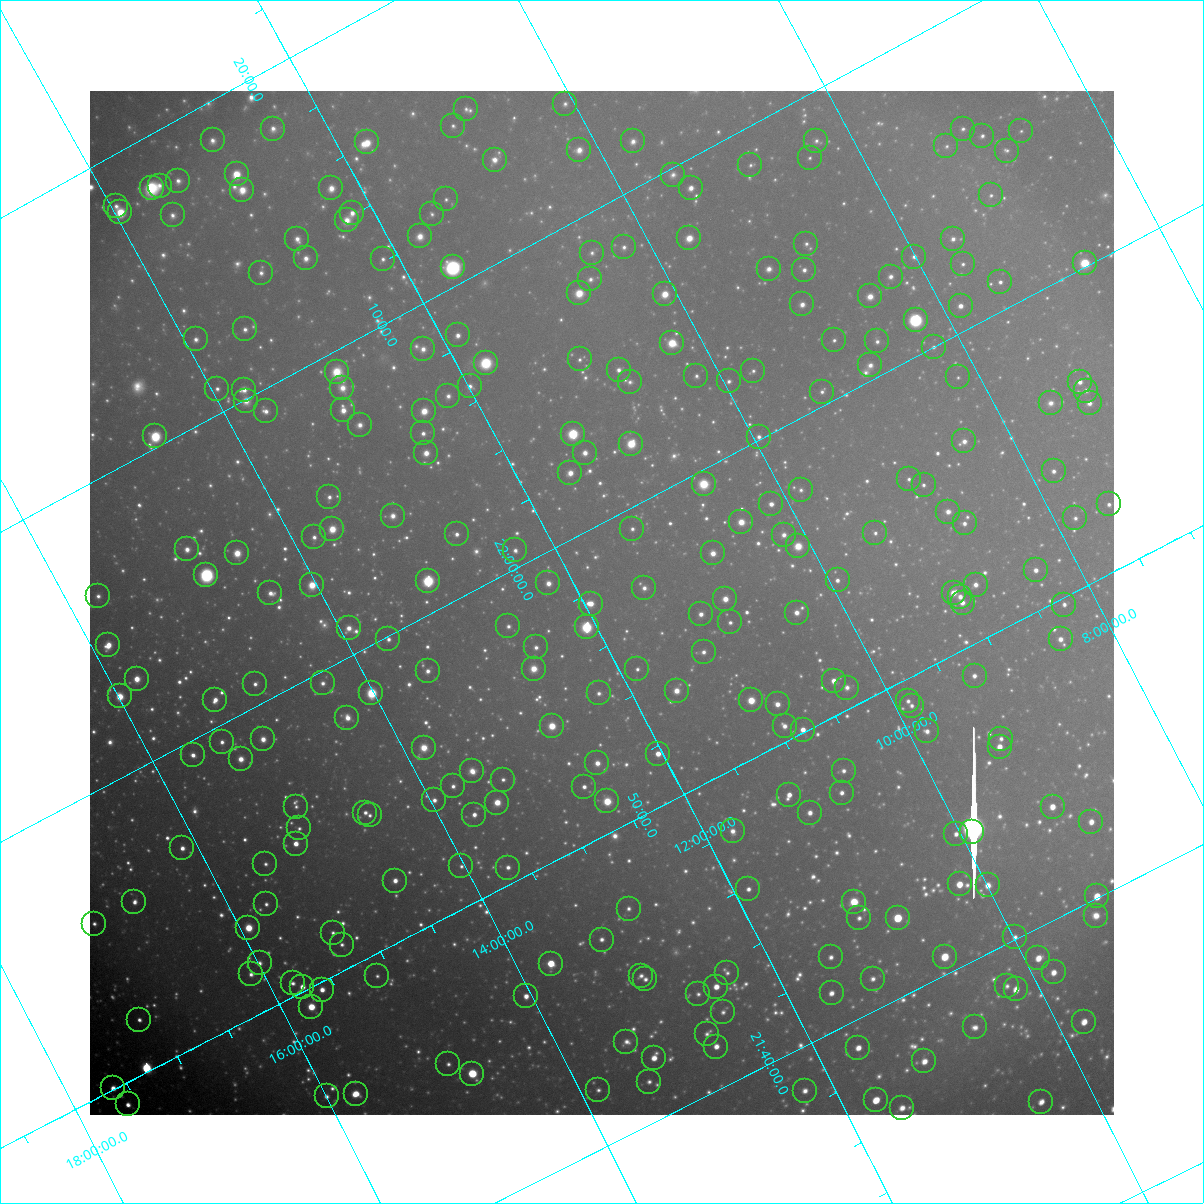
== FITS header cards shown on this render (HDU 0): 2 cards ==
NAXIS1  =                 1024 / Required FITS header
NAXIS2  =                 1024 / Required FITS header

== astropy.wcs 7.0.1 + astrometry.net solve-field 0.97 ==
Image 1024 x 1024 px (HDU 0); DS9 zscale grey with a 90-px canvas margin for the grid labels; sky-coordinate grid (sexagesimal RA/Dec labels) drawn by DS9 from the SOLVED WCS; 271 Tycho-2 reference stars matched to detected sources circled (green)
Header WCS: RA---TAN-SIP/DEC--TAN-SIP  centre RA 21:57:28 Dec +11:52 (329.37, +11.86 deg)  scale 31.7 arcsec/px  FOV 540.7' x 539.3'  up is +118 deg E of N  parity flipped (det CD > 0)
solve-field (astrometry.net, Tycho-2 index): VERIFIED the header's WCS against the Tycho-2 star catalogue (verified at 8 index scales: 9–260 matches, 0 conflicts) and refined it, rather than solving blind
Solved WCS: RA---TAN-SIP/DEC--TAN-SIP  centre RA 21:57:29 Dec +11:52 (329.37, +11.86 deg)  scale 31.7 arcsec/px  FOV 540.6' x 540.7'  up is +118 deg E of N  parity flipped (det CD > 0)
The solver's refit moves the header's centre by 2.4 arcsec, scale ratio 0.9997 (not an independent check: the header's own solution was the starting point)
Tycho-2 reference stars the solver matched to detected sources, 271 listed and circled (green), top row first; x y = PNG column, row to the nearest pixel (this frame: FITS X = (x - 90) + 1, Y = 1024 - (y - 91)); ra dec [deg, ICRS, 3 dp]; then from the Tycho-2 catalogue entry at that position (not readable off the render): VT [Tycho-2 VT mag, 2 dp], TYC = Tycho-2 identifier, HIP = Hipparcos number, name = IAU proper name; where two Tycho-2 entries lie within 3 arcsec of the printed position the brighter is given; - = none
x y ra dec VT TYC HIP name
565 104 333.458 +10.073 9.10 1141-365-1 - -
466 109 333.840 +10.859 9.32 1141-428-1 - -
453 126 333.765 +11.029 9.08 1141-340-1 109863 -
273 129 334.516 +12.424 8.66 1145-650-1 - -
963 129 331.583 +7.110 9.36 564-507-1 - -
1021 131 331.322 +6.671 9.88 564-974-1 - -
982 136 331.447 +6.988 8.92 564-669-1 109076 -
213 140 334.684 +12.939 8.54 1145-255-1 110150 -
633 141 332.876 +9.706 8.54 1140-206-1 - -
816 141 332.104 +8.289 9.67 1136-1232-1 - -
367 142 334.003 +11.760 7.28 1145-1024-1 109942 -
946 146 331.515 +7.307 9.71 564-131-1 - -
579 150 333.038 +10.155 8.13 1140-1217-1 109604 -
1007 151 331.228 +6.859 10.08 564-1093-1 - -
810 158 331.999 +8.410 9.58 1136-961-1 - -
495 160 333.321 +10.848 8.26 1141-522-1 109703 -
750 165 332.192 +8.897 9.43 1136-479-1 109314 -
237 174 334.313 +12.898 7.11 1145-1388-1 110035 -
673 175 332.445 +9.536 9.29 1140-742-1 - -
178 181 334.516 +13.374 8.76 1149-1052-1 - -
160 186 334.559 +13.536 8.89 1149-37-1 - -
152 188 334.576 +13.608 8.64 1149-221-1 110112 -
331 188 333.798 +12.228 7.96 1145-847-1 - -
691 188 332.267 +9.451 7.94 1140-1451-1 109341 -
242 190 334.167 +12.920 7.58 1145-1389-1 109991 -
991 195 330.948 +7.166 9.47 564-345-1 - -
446 199 333.218 +11.391 9.31 1145-651-1 109658 -
116 206 334.583 +13.956 8.89 1149-415-1 - -
120 212 334.517 +13.950 6.95 1149-1072-1 110089 -
352 213 333.513 +12.172 8.20 1145-1194-1 109772 -
432 214 333.161 +11.562 9.38 1144-825-1 - -
173 215 334.268 +13.563 8.76 1149-1245-1 - -
347 220 333.479 +12.244 8.42 1145-848-1 - -
420 236 333.040 +11.748 8.17 1144-635-1 - -
689 238 331.881 +9.671 7.03 1140-1408-1 109218 -
297 239 333.547 +12.705 8.58 1145-992-1 - -
953 239 330.767 +7.637 8.72 1135-277-1 108850 -
806 244 331.343 +8.790 9.38 1136-467-1 - -
624 247 332.086 +10.216 9.18 1140-204-1 - -
592 253 332.177 +10.487 9.44 1140-62-1 109305 -
914 257 330.791 +8.011 8.89 1135-1076-1 - -
306 258 333.355 +12.721 8.42 1145-406-1 109716 -
383 259 333.019 +12.130 8.99 1144-943-1 109597 -
1085 263 330.033 +6.717 5.97 564-1847-1 108612 -
963 264 330.528 +7.664 9.38 1135-459-1 - -
453 267 332.656 +11.625 5.96 1144-1415-1 109471 -
769 269 331.304 +9.184 8.54 1136-39-1 109025 -
804 270 331.146 +8.913 8.66 1135-34-1 108973 -
261 273 333.432 +13.127 9.03 1149-1325-1 - -
891 277 330.732 +8.274 8.88 1135-445-1 - -
590 279 331.975 +10.609 9.05 1140-937-1 - -
1000 282 330.234 +7.448 8.80 564-3-1 108678 -
579 293 331.914 +10.754 7.19 1140-823-1 109226 -
665 294 331.544 +10.093 7.14 1140-1050-1 109117 -
870 296 330.663 +8.515 7.87 1135-27-1 - -
802 304 330.885 +9.071 8.43 1135-274-1 - -
961 306 330.212 +7.852 7.99 1135-489-1 108663 -
916 320 330.288 +8.257 5.80 1135-877-1 108699 -
245 329 333.056 +13.489 8.73 1148-1244-1 - -
458 335 332.098 +11.870 8.47 1144-1408-1 - -
196 339 333.189 +13.910 9.12 1148-1372-1 - -
834 340 330.470 +8.972 9.38 1135-132-1 - -
877 341 330.279 +8.644 8.92 1135-1052-1 108696 -
672 343 331.130 +10.240 7.03 1139-952-1 108963 -
934 347 330.002 +8.230 9.67 1135-699-1 - -
423 349 332.137 +12.195 8.78 1144-976-1 - -
580 359 331.389 +11.026 9.31 1140-103-1 - -
486 363 331.761 +11.768 7.04 1144-731-1 109181 -
870 365 330.122 +8.796 9.16 1135-402-1 - -
619 370 331.142 +10.766 8.79 1139-896-1 - -
753 371 330.567 +9.725 9.52 1139-1438-1 - -
337 372 332.326 +12.959 8.25 1144-1158-1 - -
696 376 330.766 +10.187 9.55 1139-1528-1 - -
958 377 329.661 +8.167 10.02 1135-29-1 - -
729 381 330.587 +9.959 9.34 1139-435-1 - -
630 382 330.999 +10.730 9.56 1139-151-1 108929 -
1080 382 329.124 +7.242 8.54 557-409-1 - -
470 386 331.643 +11.988 8.97 1144-1048-1 - -
342 388 332.174 +12.981 8.45 1144-288-1 - -
217 389 332.705 +13.952 8.86 1148-723-1 109486 -
244 390 332.582 +13.749 8.19 1148-1205-1 109440 -
1086 391 329.030 +7.228 9.31 557-67-1 - -
822 392 330.115 +9.279 9.43 1135-394-1 108633 -
448 396 331.658 +12.197 9.12 1144-950-1 109154 -
246 401 332.483 +13.780 8.68 1148-1491-1 - -
1051 403 329.078 +7.554 9.29 1122-360-1 108286 -
1090 403 328.917 +7.254 8.76 557-367-1 108239 -
343 410 331.992 +13.069 7.82 1144-1020-1 109251 -
266 411 332.315 +13.671 8.69 1148-724-1 109355 -
424 411 331.641 +12.445 7.25 1144-338-1 109147 -
360 425 331.806 +13.002 8.73 1144-920-1 - -
423 433 331.467 +12.547 8.73 1144-462-1 109086 -
573 434 330.829 +11.387 5.81 1143-506-1 108875 -
155 436 332.592 +14.630 6.48 1148-367-1 109445 -
759 437 330.025 +9.954 9.04 1139-1487-1 - -
964 441 329.133 +8.378 8.87 1122-558-1 - -
631 444 330.506 +10.974 6.35 1139-756-1 108766 -
426 453 331.300 +12.605 7.53 1144-1268-1 109024 -
585 453 330.628 +11.371 8.12 1143-1366-1 108806 -
1054 471 328.531 +7.808 9.04 1122-270-1 - -
570 473 330.530 +11.568 7.84 1143-1548-1 - -
909 479 329.066 +8.963 9.42 1122-123-1 - -
704 484 329.882 +10.576 7.18 1139-929-1 108566 -
924 485 328.959 +8.872 9.29 1122-271-1 - -
801 490 329.428 +9.846 9.67 1139-821-1 - -
329 497 331.362 +13.538 8.89 1148-1117-1 - -
771 504 329.441 +10.133 8.13 1139-161-1 108413 -
1109 504 328.045 +7.516 9.13 1122-920-1 - -
948 512 328.648 +8.792 8.92 1122-517-1 108143 -
393 516 330.942 +13.125 8.57 1147-326-1 108919 -
1075 518 328.074 +7.831 9.56 1122-1192-1 - -
741 522 329.424 +10.440 7.34 1139-966-1 108408 -
965 523 328.487 +8.711 8.75 1122-1459-1 - -
332 529 331.094 +13.648 7.77 1147-574-1 108949 -
632 529 329.826 +11.315 9.12 1143-602-1 - -
875 533 328.779 +9.443 9.34 1126-1346-1 108187 -
457 534 330.524 +12.705 8.67 1143-619-1 108775 -
784 535 329.145 +10.162 8.78 1126-1571-1 - -
314 537 331.107 +13.824 8.76 1147-1591-1 - -
798 546 328.996 +10.097 7.17 1126-448-1 108263 -
187 549 331.553 +14.858 8.30 1148-1295-1 - -
515 550 330.147 +12.316 8.98 1143-1525-1 - -
237 553 331.308 +14.486 7.59 1148-1375-1 109030 -
713 553 329.293 +10.790 8.23 1126-1585-1 - -
1036 570 327.826 +8.347 8.61 1122-1390-1 107868 -
206 575 331.264 +14.816 6.60 1147-277-1 109009 -
838 580 328.561 +9.930 8.85 1126-511-1 - -
428 581 330.272 +13.120 5.64 1143-1614-1 108693 -
548 583 329.744 +12.194 8.32 1143-700-1 - -
312 585 330.733 +14.039 7.68 1147-981-1 108843 -
976 585 327.959 +8.873 8.94 1122-1065-1 - -
644 588 329.306 +11.466 8.99 1130-1729-1 108367 -
270 593 330.845 +14.395 8.69 1147-497-1 - -
954 593 327.986 +9.079 7.84 1122-901-1 107925 -
98 596 331.560 +15.737 9.26 1680-66-1 - -
960 597 327.927 +9.042 8.41 1122-759-1 107902 -
725 599 328.881 +10.880 7.83 1126-16-1 108228 -
963 603 327.871 +9.050 8.72 1122-865-1 - -
591 604 329.406 +11.947 7.51 1143-1360-1 108396 -
1064 605 327.438 +8.266 9.32 1121-1422-1 107754 -
797 613 328.476 +10.380 8.40 1126-843-1 - -
701 614 328.861 +11.133 8.42 1126-988-1 - -
730 622 328.673 +10.938 9.06 1126-1161-1 - -
508 626 329.570 +12.682 9.19 1143-89-1 - -
587 627 329.235 +12.076 5.54 1130-1972-1 108339 -
349 628 330.232 +13.931 8.46 1147-1554-1 - -
388 639 329.973 +13.668 8.97 1147-186-1 - -
1061 639 327.183 +8.435 8.74 1121-640-1 - -
108 645 331.125 +15.858 7.95 1680-412-1 108961 -
536 647 329.286 +12.554 9.19 1130-1806-1 - -
704 652 328.549 +11.266 9.03 1130-1398-1 - -
534 669 329.127 +12.659 7.86 1130-1661-1 108307 -
637 669 328.688 +11.853 9.33 1130-910-1 - -
428 671 329.554 +13.494 8.59 1147-676-1 - -
975 676 327.245 +9.253 9.14 1121-1093-1 107698 -
137 679 330.729 +15.782 7.30 1680-33-1 108842 -
834 681 327.781 +10.368 7.93 1126-1094-1 107858 -
323 683 329.900 +14.360 9.08 1147-687-1 108572 -
255 684 330.182 +14.889 8.82 1147-731-1 - -
847 688 327.674 +10.292 9.35 1126-794-1 - -
677 691 328.354 +11.634 7.92 1130-768-1 108051 -
371 693 329.614 +14.022 6.68 1147-1405-1 108471 -
599 693 328.656 +12.253 9.21 1130-1130-1 - -
120 696 330.660 +15.986 6.68 1680-609-1 108814 -
215 700 330.226 +15.260 8.22 1680-1567-1 108671 -
751 700 327.966 +11.091 6.68 1126-413-1 107919 -
908 701 327.316 +9.872 9.35 1125-1511-1 - -
778 704 327.828 +10.902 8.34 1126-443-1 - -
912 706 327.266 +9.862 9.08 1125-1549-1 - -
347 718 329.516 +14.309 8.42 1147-1384-1 - -
552 726 328.592 +12.751 6.61 1130-233-1 108127 -
785 726 327.624 +10.935 8.71 1126-185-1 107811 -
803 730 327.521 +10.807 7.88 1126-200-1 107780 -
927 731 326.999 +9.846 8.81 1125-2072-1 - -
263 739 329.704 +15.054 8.07 1679-2075-1 108498 -
1001 739 326.639 +9.299 9.28 1121-541-1 - -
222 742 329.857 +15.384 8.81 1679-1903-1 - -
1000 747 326.581 +9.342 7.67 1121-767-1 107495 -
424 748 328.956 +13.839 7.86 1134-801-1 108249 -
658 754 327.928 +12.036 7.63 1130-1171-1 107903 -
193 755 329.875 +15.662 8.21 1679-1151-1 108563 -
241 759 329.639 +15.307 7.91 1679-1928-1 108483 -
597 763 328.105 +12.547 8.29 1130-1367-1 - -
472 771 328.565 +13.557 8.64 1134-1052-1 - -
844 771 327.027 +10.656 8.98 1125-883-1 - -
503 780 328.367 +13.351 9.42 1134-1772-1 - -
453 786 328.523 +13.767 9.10 1134-1030-1 - -
584 787 327.971 +12.747 8.74 1130-61-1 - -
842 793 326.860 +10.760 8.69 1125-1069-1 - -
789 795 327.059 +11.178 8.21 1125-214-1 107647 -
434 800 328.489 +13.969 9.00 1134-534-1 - -
607 801 327.758 +12.626 8.82 1130-653-1 107848 -
497 803 328.208 +13.489 7.47 1134-1169-1 108002 -
296 807 329.020 +15.072 9.74 1679-1793-1 - -
1053 807 325.893 +9.172 7.87 1121-1053-1 - -
365 813 328.681 +14.558 9.21 1134-190-1 108153 -
810 813 326.832 +11.089 8.59 1125-836-1 - -
370 815 328.640 +14.535 9.24 1134-414-1 108139 -
474 815 328.207 +13.716 8.54 1134-1734-1 108001 -
1091 822 325.619 +8.931 8.31 1121-1005-1 107169 -
299 828 328.831 +15.135 9.46 1679-1546-1 - -
733 831 327.003 +11.766 8.91 1129-1655-1 107628 -
972 832 326.019 +9.905 8.74 1125-1747-1 - -
956 834 326.068 +10.034 8.81 1125-2001-1 - -
296 844 328.724 +15.226 7.77 1679-1714-1 108166 -
182 848 329.168 +16.124 8.57 1679-681-1 108319 -
265 864 328.688 +15.542 9.52 1679-1076-1 108157 -
461 866 327.845 +14.027 9.74 1134-828-1 - -
508 868 327.642 +13.668 9.02 1134-1771-1 - -
395 881 328.008 +14.601 8.42 1134-1225-1 107932 -
960 884 325.654 +10.208 7.59 1125-1349-1 107184 -
988 885 325.532 +9.992 8.47 1125-1426-1 - -
748 889 326.475 +11.877 8.86 1129-1994-1 107461 -
1097 896 325.008 +9.185 6.99 1120-161-1 106981 -
134 902 328.934 +16.713 9.06 1679-205-1 - -
854 902 325.943 +11.101 7.31 1125-772-1 107280 -
266 904 328.360 +15.699 9.41 1679-1493-1 - -
629 909 326.812 +12.891 9.42 1129-124-1 - -
1096 916 324.861 +9.270 9.03 1120-327-1 - -
859 918 325.793 +11.127 9.33 1125-1382-1 - -
898 918 325.637 +10.824 6.03 1125-925-1 107173 -
94 924 328.931 +17.109 9.10 1683-182-1 108246 -
248 928 328.243 +15.932 7.02 1679-1445-1 108012 -
333 933 327.848 +15.296 9.28 1666-803-1 - -
1015 937 325.015 +9.987 8.96 1124-904-1 - -
602 940 326.676 +13.226 8.94 1133-839-1 - -
342 945 327.715 +15.274 9.20 1666-1132-1 - -
831 957 325.597 +11.505 8.92 1129-433-1 - -
945 957 325.139 +10.612 7.03 1124-401-1 107028 -
1038 958 324.754 +9.888 7.96 1124-1088-1 106895 -
260 963 327.911 +15.988 9.41 1666-752-1 - -
551 964 326.693 +13.720 6.70 1133-1901-1 107531 -
1054 972 324.581 +9.826 8.42 1124-1552-1 - -
727 973 325.892 +12.377 9.68 1129-1368-1 - -
251 974 327.856 +16.100 9.43 1666-644-1 - -
377 976 327.314 +15.124 9.78 1666-1105-1 - -
641 976 326.224 +13.062 9.02 1129-572-1 107375 -
645 979 326.177 +13.043 9.32 1129-1881-1 - -
873 979 325.256 +11.263 9.32 1128-1642-1 107062 -
293 983 327.607 +15.810 9.13 1666-434-1 - -
1007 986 324.660 +10.244 9.47 1124-1906-1 - -
302 987 327.540 +15.751 8.01 1666-23-1 107790 -
716 987 325.827 +12.518 7.90 1129-1437-1 107246 -
1016 989 324.599 +10.185 8.07 1124-2040-1 106839 -
322 990 327.434 +15.608 8.35 1666-206-1 107753 -
832 993 325.308 +11.643 8.44 1128-960-1 - -
698 994 325.842 +12.689 9.74 1129-466-1 - -
526 996 326.534 +14.043 8.27 1133-1356-1 - -
311 1007 327.340 +15.761 6.94 1666-733-1 107726 -
723 1012 325.596 +12.567 9.25 1129-928-1 - -
139 1020 327.959 +17.147 8.81 1670-902-1 107917 -
1084 1022 324.071 +9.785 7.94 1124-1296-1 106666 -
975 1027 324.458 +10.655 9.09 1124-1349-1 - -
707 1034 325.489 +12.781 9.10 1128-713-1 - -
626 1042 325.756 +13.439 9.38 1133-215-1 - -
716 1047 325.349 +12.756 8.46 1128-607-1 107085 -
858 1048 324.765 +11.650 8.32 1128-1656-1 106902 -
654 1058 325.511 +13.289 8.27 1132-1070-1 107131 -
924 1061 324.392 +11.187 8.31 1124-939-1 106760 -
448 1064 326.307 +14.920 9.40 1133-234-1 107401 -
472 1074 326.131 +14.772 6.02 1133-1258-1 107350 -
649 1082 325.341 +13.420 9.35 1132-500-1 - -
113 1088 327.514 +17.621 8.36 1670-350-1 - -
598 1090 325.482 +13.851 9.47 1132-1278-1 - -
805 1091 324.638 +12.238 8.92 1128-1479-1 - -
356 1094 326.451 +15.758 7.81 1666-475-1 107448 -
327 1096 326.551 +15.998 9.23 1666-337-1 107482 -
876 1100 324.277 +11.719 7.25 1128-522-1 106725 -
1041 1102 323.609 +10.435 8.15 1123-636-1 106516 -
128 1104 327.317 +17.573 8.52 1670-488-1 107720 -
902 1108 324.113 +11.545 8.65 1128-384-1 - -